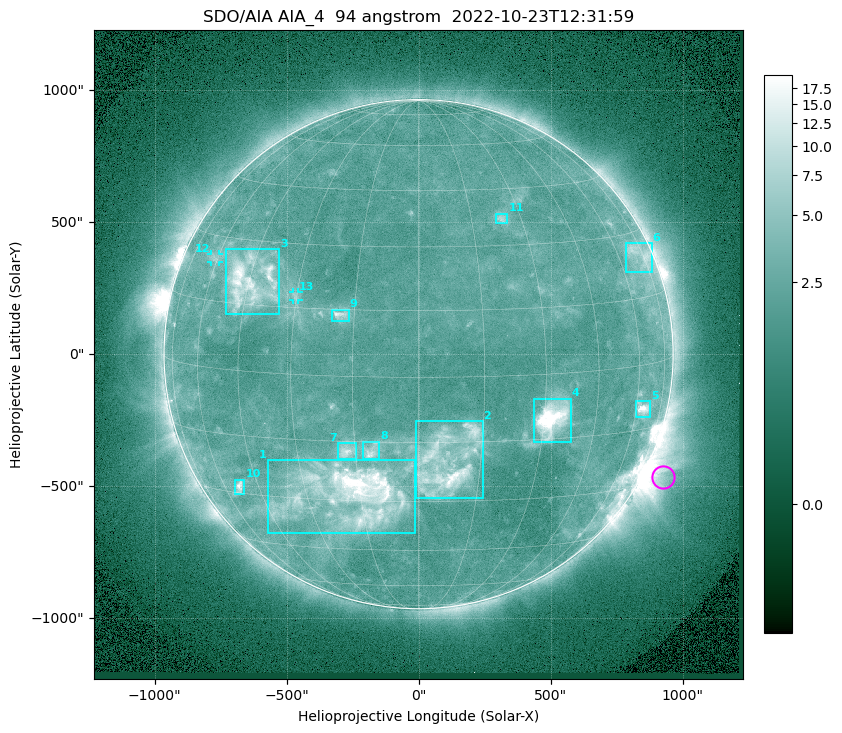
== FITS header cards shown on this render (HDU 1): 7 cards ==
TELESCOP= 'SDO/AIA '           / For AIA: SDO/AIA
INSTRUME= 'AIA_4   '           / For AIA: AIA_ATA1, AIA_ATA2, AIA_ATA3 or AIA_AT
WAVELNTH=                   94 / [angstrom] Wavelength
WAVEUNIT= 'angstrom'           / Wavelength unit: angstrom
DATE-OBS= '2022-10-23T12:31:59.121' / [ISO] Date when observation started; ISO 8
CTYPE1  = 'HPLN-TAN'           / CTYPE1: HPLN
CTYPE2  = 'HPLT-TAN'           / CTYPE2: HPLT

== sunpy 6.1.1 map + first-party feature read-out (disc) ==
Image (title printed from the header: SDO/AIA AIA_4  94 angstrom  2022-10-23T12:31:59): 1024 x 1024 px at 2.4 arcsec/px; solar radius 964 arcsec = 402 px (full disc in frame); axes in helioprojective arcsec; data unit not stated in the header (colour bar unlabelled)
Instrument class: DISC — disc imager (sunpy class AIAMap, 94 A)
Bright regions (active regions / flare kernels): reference = the median radial profile (limb darkening/brightening removed); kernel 9 px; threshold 5 sigma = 2.91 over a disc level ~2.23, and >= 1.15x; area >= 12 px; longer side >= 10 px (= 24 arcsec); searched inside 0.97 R_sun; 13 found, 13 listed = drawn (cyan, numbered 1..; 2 of them under ~33 arcsec drawn as corner ticks so the feature stays visible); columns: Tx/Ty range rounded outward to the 5 arcsec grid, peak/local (2 s.f.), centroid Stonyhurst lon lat
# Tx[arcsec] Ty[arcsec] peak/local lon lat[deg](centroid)
1 -570..-15 -680..-400 12 -18 -28
2 -10..245 -545..-255 7.6 +7 -20
3 -730..-525 150..400 8 -45 +20
4 440..575 -335..-165 19 +32 -10
5 820..880 -240..-175 7.6 +63 -10
6 785..885 310..420 3.4 +71 +25
7 -305..-235 -400..-335 4.9 -17 -17
8 -210..-145 -395..-330 4.8 -11 -17
9 -330..-265 125..170 5.2 -18 +14
10 -695..-660 -530..-475 6.1 -53 -28
11 295..335 495..535 3.3 +24 +37
12 -785..-755 350..380 2.8 -61 +25
13 -475..-455 205..235 2.5 -30 +18
Off-limb structures (1.02-1.3 R_sun): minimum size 162 px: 4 found; the strongest spans PA ~225..265 deg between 1.02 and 1.3 R_sun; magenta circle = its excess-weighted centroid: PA ~245 deg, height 1.08 R_sun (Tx ~930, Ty ~-465 arcsec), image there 3.3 x the reference